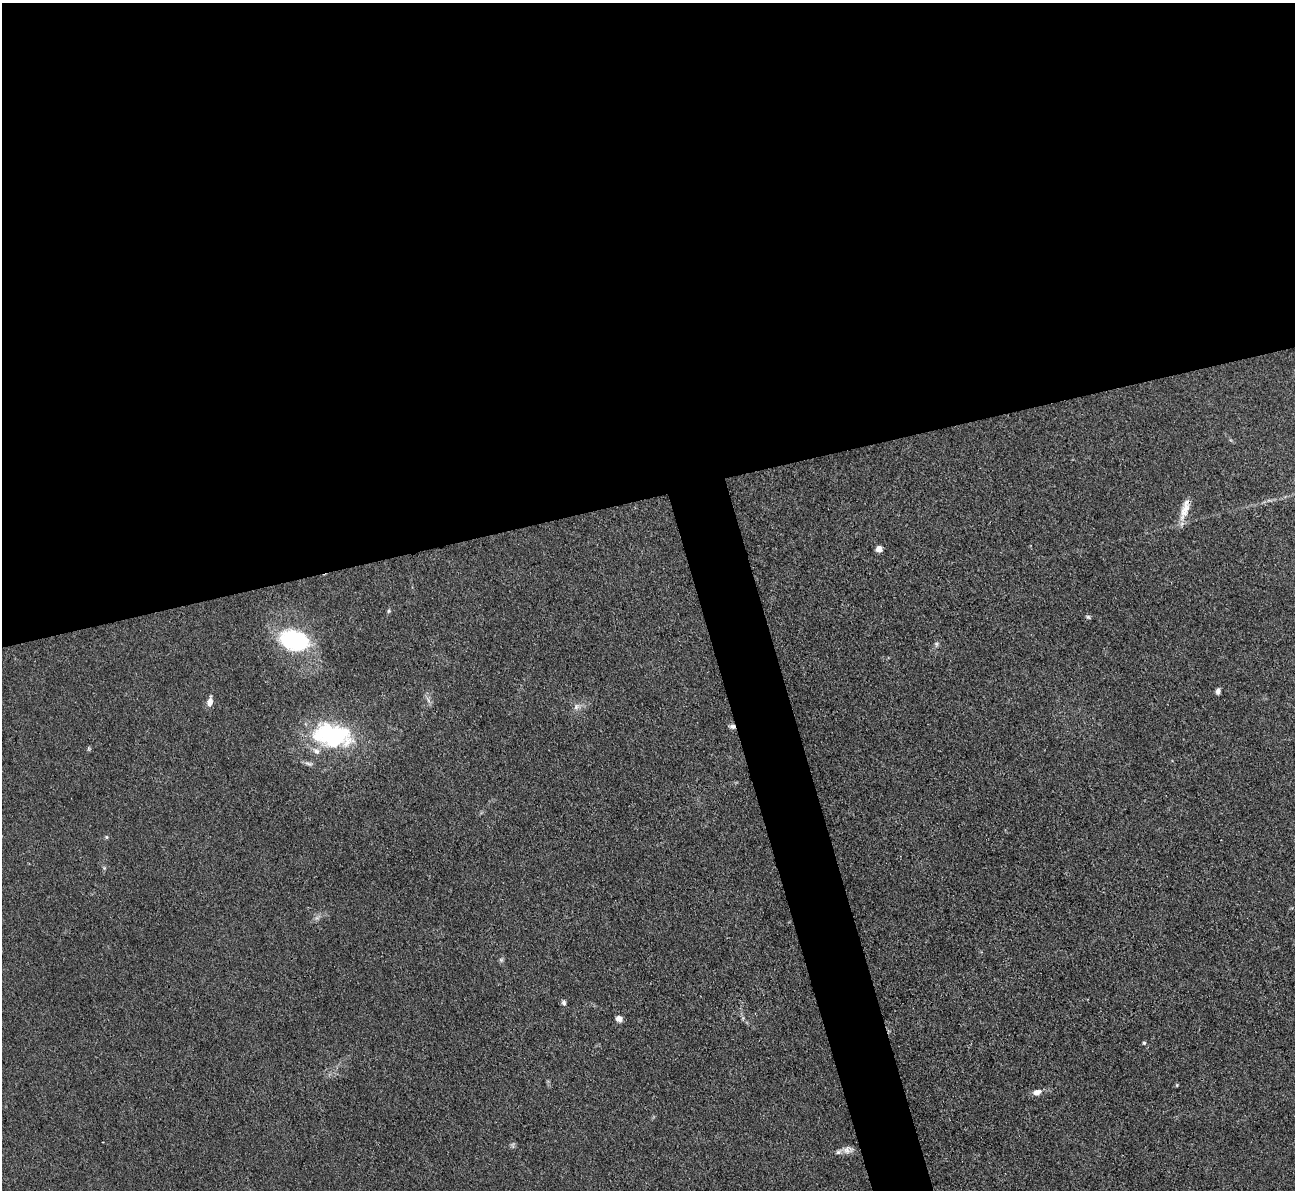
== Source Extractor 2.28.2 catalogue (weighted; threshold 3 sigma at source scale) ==
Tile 2 of 4 x 4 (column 2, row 1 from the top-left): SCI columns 1295-2587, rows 3828-5015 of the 5174 x 5158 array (HDU 1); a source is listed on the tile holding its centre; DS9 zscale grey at full resolution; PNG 1297 x 1192 px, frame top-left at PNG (2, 3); no overlay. Shown black and unused: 44% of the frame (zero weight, under 3 of 4 exposures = <1% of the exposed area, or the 3 px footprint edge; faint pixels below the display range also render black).
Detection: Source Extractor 2.28.2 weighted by HDU 2 'WHT'; one run over the whole footprint, this tile lists its part. Background 0.0504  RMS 0.0051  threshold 0.0229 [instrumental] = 3 sigma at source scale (4.5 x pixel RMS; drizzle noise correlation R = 1.50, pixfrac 1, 0.05/0.05 arcsec/px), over >= 5 px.
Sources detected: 26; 2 too faint to see at this stretch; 1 inside a brighter object's white glare — not listed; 1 inside a brighter listed object's ellipse — not listed separately; the other 22 listed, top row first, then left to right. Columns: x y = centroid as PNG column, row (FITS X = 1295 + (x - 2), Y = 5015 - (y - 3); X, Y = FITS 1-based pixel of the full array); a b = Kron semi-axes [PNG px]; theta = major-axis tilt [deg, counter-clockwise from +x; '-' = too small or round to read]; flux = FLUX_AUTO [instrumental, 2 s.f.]
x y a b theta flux
1185 509 31 9 72 7.1
879 549 5 5 - 7.5
388 611 5 5 - 0.71
1088 617 6 5 - 0.9
294 640 30 20 -11 56
936 644 7 4 -90 0.96
1218 691 8 5 72 1.6
428 700 11 3 -65 1.4
210 702 10 6 80 3.9
576 707 10 7 46 2.4
732 726 9 6 -9 1.6
333 735 52 26 -9 57
89 749 7 4 -90 0.65
308 763 13 5 -16 1.7
106 837 6 4 -89 0.62
317 918 7 4 -17 1.1
564 1003 6 5 - 1.3
619 1019 8 7 - 2.5
1144 1043 5 4 - 0.7
1177 1085 5 3 - 0.49
1037 1092 10 6 12 3.2
848 1150 15 10 7 3.7
Overlapping masked pixels (flux is a lower limit): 2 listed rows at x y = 1185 509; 732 726